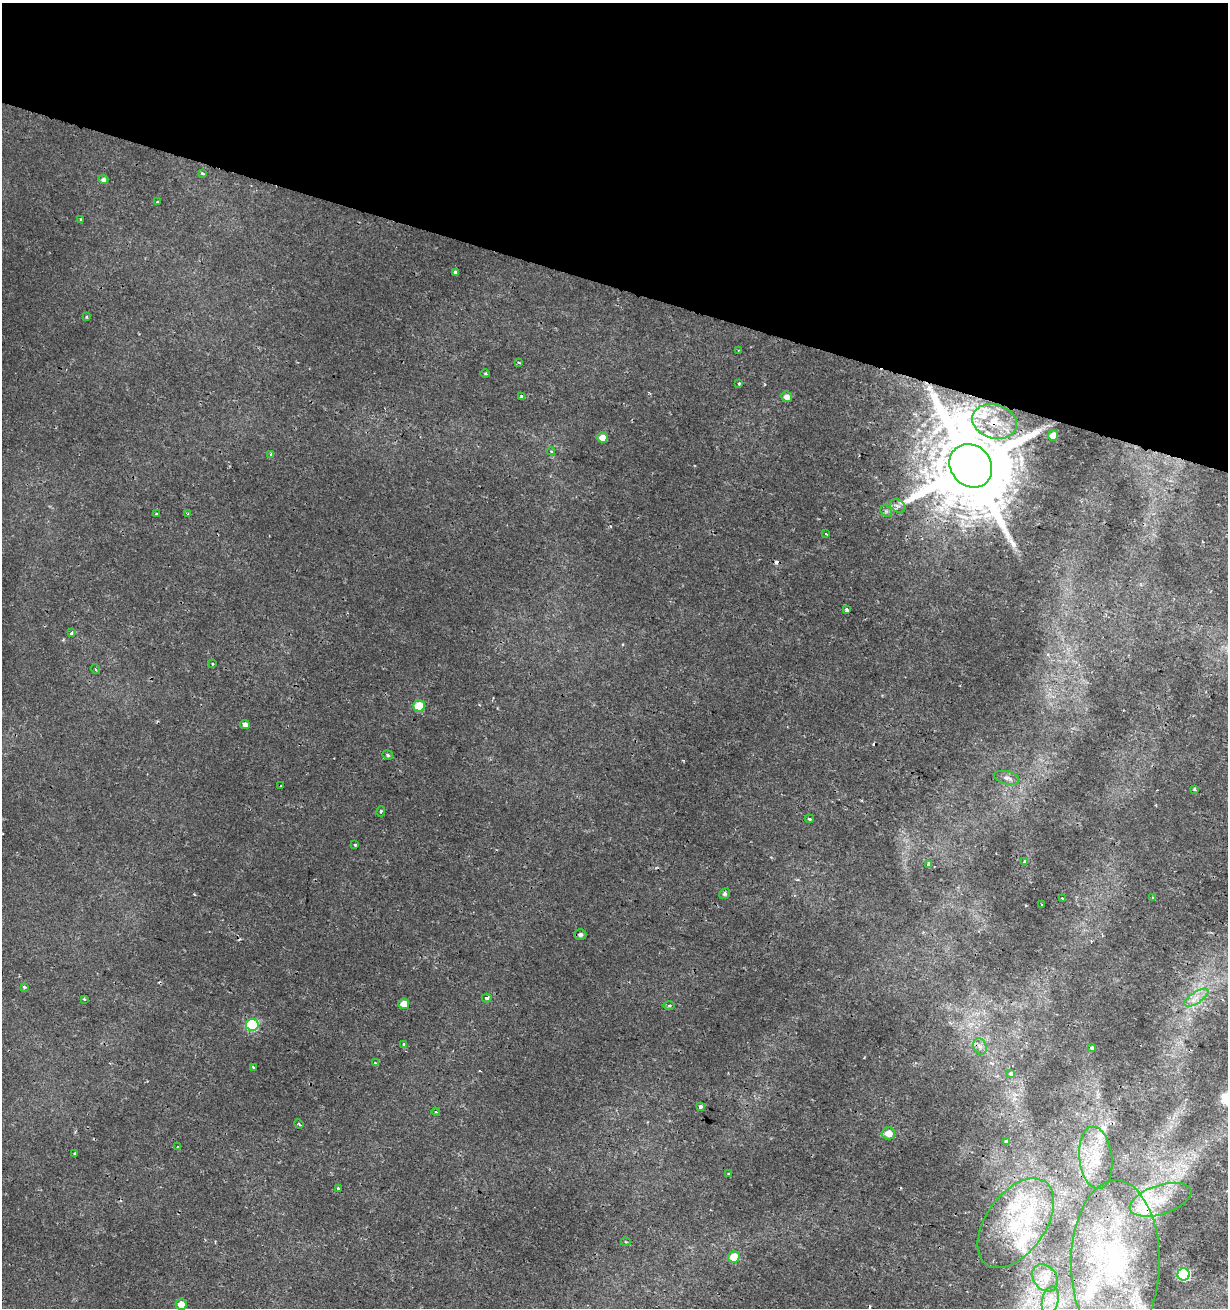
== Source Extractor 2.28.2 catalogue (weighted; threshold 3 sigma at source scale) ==
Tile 2 of 4 x 4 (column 2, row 1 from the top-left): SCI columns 1546-2771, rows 3930-5235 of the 5480 x 5255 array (HDU 1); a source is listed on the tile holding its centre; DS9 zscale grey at full resolution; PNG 1230 x 1310 px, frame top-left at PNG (2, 3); each listed source drawn as its Kron ellipse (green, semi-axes under 4 px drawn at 4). Shown black and unused: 22% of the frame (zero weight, under 2 of 3 exposures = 2% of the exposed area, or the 3 px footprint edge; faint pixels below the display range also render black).
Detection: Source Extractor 2.28.2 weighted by HDU 2 'WHT'; one run over the whole footprint, this tile lists its part. Background 0.00162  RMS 0.0025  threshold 0.0111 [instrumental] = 3 sigma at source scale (4.5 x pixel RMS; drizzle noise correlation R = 1.50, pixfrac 1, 0.0396/0.0396 arcsec/px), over >= 5 px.
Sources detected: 88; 4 cosmic-ray / hot-pixel residue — neither listed nor drawn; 9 inside a brighter listed object's ellipse — not listed separately; the other 75 listed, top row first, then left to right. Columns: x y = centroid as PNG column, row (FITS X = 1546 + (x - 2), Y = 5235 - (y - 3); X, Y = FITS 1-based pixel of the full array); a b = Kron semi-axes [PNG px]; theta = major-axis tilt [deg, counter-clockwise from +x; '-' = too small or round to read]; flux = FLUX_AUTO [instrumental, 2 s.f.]
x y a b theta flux
202 173 4 3 - 0.52
103 180 5 4 - 0.73
158 202 4 3 - 0.32
81 219 3 3 - 0.29
455 272 4 3 - 1
86 317 4 3 - 0.29
739 350 3 2 - 0.26
519 362 4 3 - 0.39
485 374 4 3 - 0.24
739 383 3 3 - 0.62
521 397 3 3 - 0.46
787 397 5 5 - 1.6
995 421 23 17 -16 7.4
1053 435 5 5 - 3.2
602 437 5 5 - 2.5
551 451 4 4 - 0.49
271 454 4 3 - 0.32
971 466 23 20 -49 4600
897 506 8 6 -34 0.86
886 511 6 5 - 0.47
156 514 4 3 - 1.1
188 514 3 3 - 0.5
826 534 3 3 - 0.41
846 610 4 3 - 2.2
71 633 4 3 - 0.47
212 664 3 3 - 0.23
95 669 5 3 - 0.24
419 706 6 5 - 7.7
245 724 5 4 - 0.92
388 755 5 4 - 0.42
1007 778 13 6 -14 1.1
280 786 3 2 - 0.17
1194 789 3 3 - 0.39
381 811 5 4 - 0.36
809 819 5 3 - 0.44
355 845 3 3 - 0.44
1024 861 3 3 - 1.2
928 864 4 3 - 0.8
725 894 5 5 - 0.53
1153 897 3 3 - 0.5
1063 898 3 3 - 0.46
1042 904 3 2 - 0.34
580 934 6 5 - 0.64
24 987 4 3 - 0.41
487 998 5 3 - 0.95
1196 998 14 5 33 1.9
84 999 3 3 - 0.42
404 1004 5 5 - 2.7
669 1005 5 3 - 0.34
252 1025 6 6 - 25
404 1044 4 3 - 0.58
980 1046 8 6 -68 1.1
1092 1048 4 3 - 2.3
375 1063 4 3 - 0.52
253 1067 4 2 - 0.27
1011 1074 4 3 - 2.2
701 1107 3 3 - 2.1
436 1112 4 3 - 0.26
299 1124 5 3 - 0.36
888 1133 7 6 - 2.8
1006 1141 3 3 - 2.8
177 1147 3 2 - 0.18
75 1153 3 3 - 0.27
1096 1158 31 16 -83 7.3
729 1174 3 3 - 0.56
338 1188 3 3 - 0.91
1160 1200 32 14 18 8
1016 1223 51 29 54 21
626 1242 5 4 - 0.41
734 1257 6 5 - 5.1
1115 1263 82 44 89 48
1184 1274 6 6 - 39
1045 1278 15 11 -51 2.3
1050 1300 14 8 78 2.2
181 1304 5 5 - 2.8
Overlapping masked pixels (flux is a lower limit): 4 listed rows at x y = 455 272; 995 421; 971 466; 1115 1263
Isophote crosses this tile's border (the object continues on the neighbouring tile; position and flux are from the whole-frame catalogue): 1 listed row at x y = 1050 1300